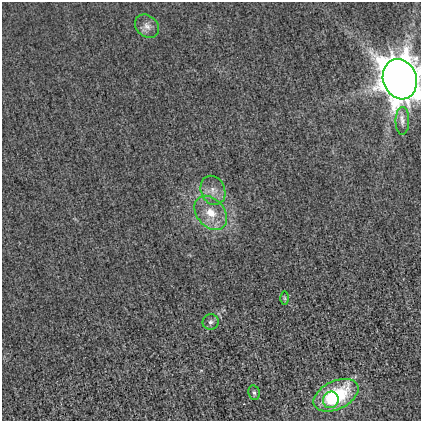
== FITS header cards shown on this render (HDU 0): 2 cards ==
NAXIS1  =                  419
NAXIS2  =                  419

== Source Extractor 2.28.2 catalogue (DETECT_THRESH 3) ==
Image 419 x 419 px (HDU 0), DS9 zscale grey, 1 PNG px = 1 image px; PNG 423 x 423 px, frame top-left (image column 1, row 419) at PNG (2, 2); each listed source drawn as its Kron ellipse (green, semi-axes under 4 px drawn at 4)
Background 5.80e-04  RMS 0.012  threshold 0.0369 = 3 sigma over >= 5 px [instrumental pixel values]
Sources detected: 10; all 10 listed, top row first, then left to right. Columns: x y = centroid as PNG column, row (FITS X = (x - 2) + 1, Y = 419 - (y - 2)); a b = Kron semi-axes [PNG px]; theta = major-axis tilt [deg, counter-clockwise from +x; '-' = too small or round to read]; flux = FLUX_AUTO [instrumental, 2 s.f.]
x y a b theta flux
147 26 13 10 -40 5.9
400 79 20 17 -71 2100
402 121 14 7 88 4.4
213 190 15 12 -66 9.1
211 213 19 14 -50 18
285 298 6 4 -89 1.1
211 322 8 7 - 2.8
254 393 7 5 -79 2.1
336 395 24 14 25 68
331 400 8 8 - 14
At the frame edge (FLAGS 8, measured only in part): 1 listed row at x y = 400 79